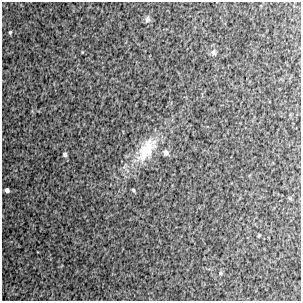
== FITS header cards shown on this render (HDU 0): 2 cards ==
NAXIS1  =                  299 / FITS: X Dimension
NAXIS2  =                  299 / FITS: Y Dimension

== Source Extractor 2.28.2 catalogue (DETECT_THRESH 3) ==
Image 299 x 299 px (HDU 0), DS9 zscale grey, 1 PNG px = 1 image px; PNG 303 x 303 px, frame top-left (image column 1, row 299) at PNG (2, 2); no overlay
Background 10400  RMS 310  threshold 937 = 3 sigma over >= 5 px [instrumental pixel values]
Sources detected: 10; all 10 listed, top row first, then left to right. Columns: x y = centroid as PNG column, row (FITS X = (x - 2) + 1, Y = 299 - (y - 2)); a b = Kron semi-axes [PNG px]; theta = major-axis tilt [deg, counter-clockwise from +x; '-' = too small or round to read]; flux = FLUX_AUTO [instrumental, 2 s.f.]
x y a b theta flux
147 19 9 6 70 55000
10 32 4 3 - 23000
214 52 9 7 -75 68000
147 150 40 19 56 810000
166 153 7 6 - 84000
65 154 5 4 - 48000
7 190 4 4 - 64000
133 190 5 3 - 25000
259 235 5 3 - 18000
220 273 5 4 - 30000